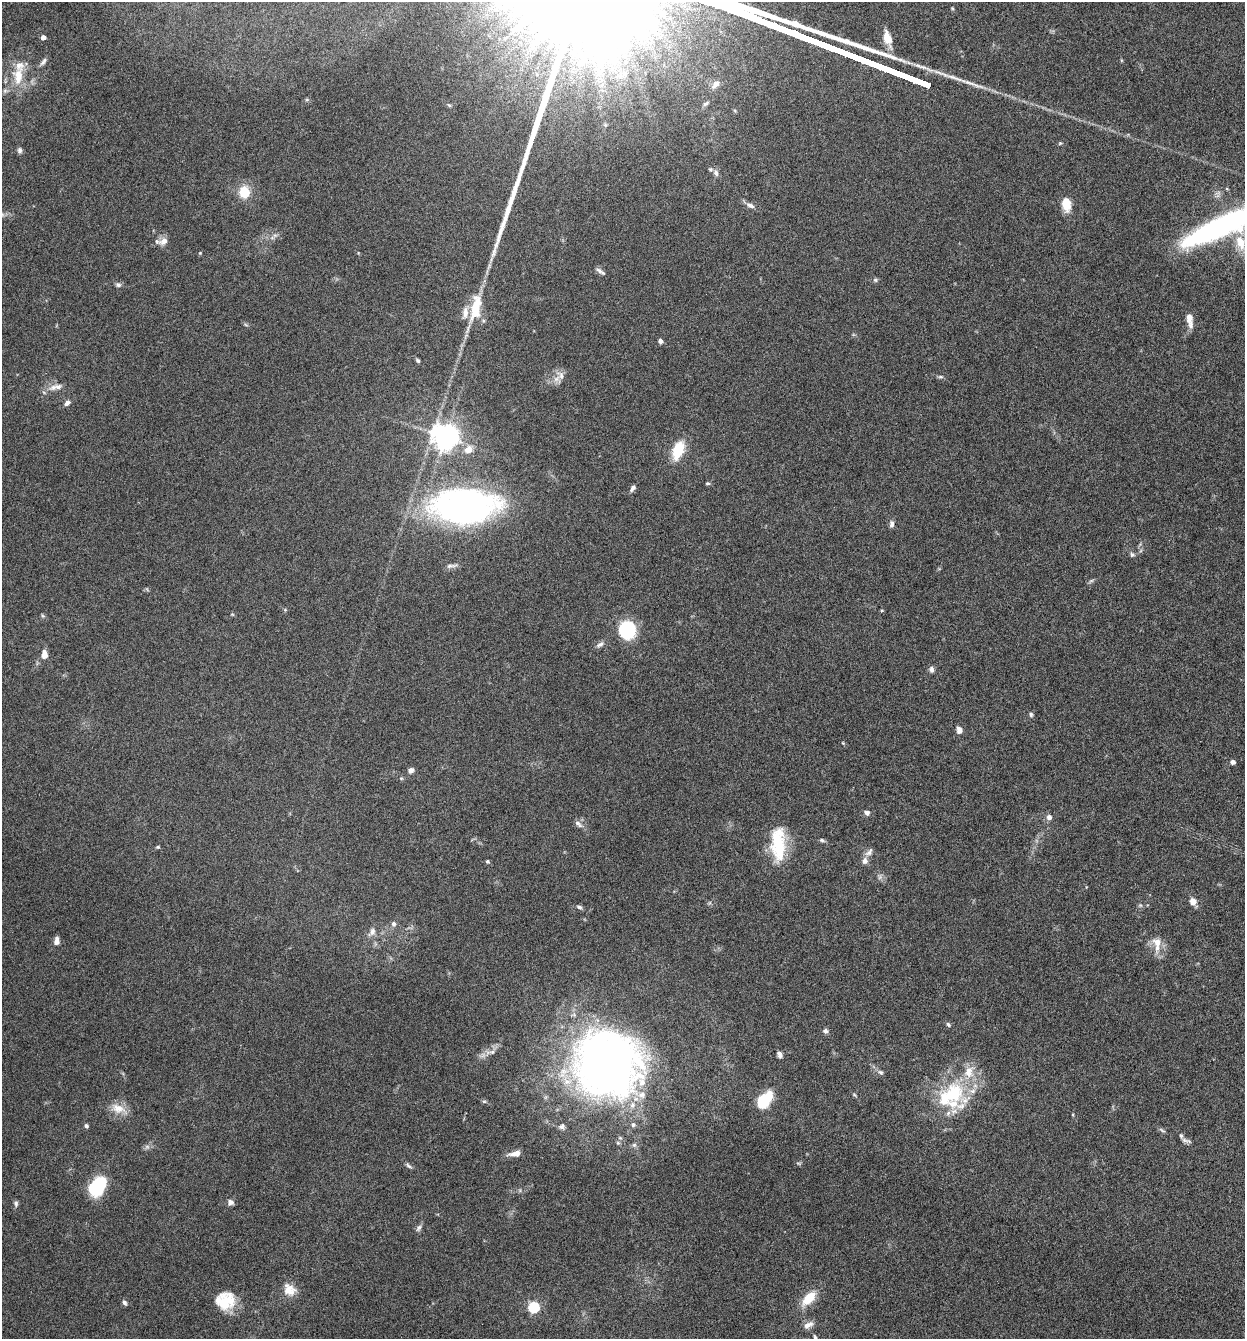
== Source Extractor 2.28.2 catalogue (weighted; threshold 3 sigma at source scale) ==
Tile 6 of 4 x 4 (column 2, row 2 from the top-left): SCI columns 1373-2615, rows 2677-4013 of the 5359 x 5349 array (HDU 1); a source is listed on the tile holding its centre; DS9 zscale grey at full resolution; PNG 1247 x 1341 px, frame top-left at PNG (2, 2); no overlay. Nothing masked; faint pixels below the display range render black.
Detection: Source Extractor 2.28.2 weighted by HDU 2 'WHT'; one run over the whole footprint, this tile lists its part. Background 0.125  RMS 0.005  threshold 0.0203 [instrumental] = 3 sigma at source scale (4.09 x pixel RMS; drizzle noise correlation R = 1.36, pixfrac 0.8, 0.05/0.05 arcsec/px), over >= 5 px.
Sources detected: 112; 1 too faint to see at this stretch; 2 inside a brighter object's white glare — not listed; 8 inside a brighter listed object's ellipse — not listed separately; the other 101 listed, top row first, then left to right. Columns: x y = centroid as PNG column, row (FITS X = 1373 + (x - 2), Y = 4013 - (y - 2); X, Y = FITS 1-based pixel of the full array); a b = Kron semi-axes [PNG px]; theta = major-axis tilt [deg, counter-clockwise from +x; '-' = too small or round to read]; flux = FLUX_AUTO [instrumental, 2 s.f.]
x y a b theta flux
952 8 5 4 - 0.48
43 37 4 4 - 2.7
505 38 8 4 45 1.2
887 38 21 9 -73 6.2
43 62 11 5 55 1.5
582 62 20 9 59 8.2
537 74 6 4 -88 0.72
623 74 18 9 43 5.7
18 76 24 13 86 11
716 84 12 7 47 3.7
5 91 6 6 - 0.96
706 103 10 5 32 1.3
449 105 6 4 -44 0.63
20 150 8 6 -89 1.2
716 173 10 6 -72 1.9
244 192 11 10 - 11
1066 204 15 9 -87 8.2
750 205 12 6 -27 2.2
1221 226 81 18 25 110
275 235 7 4 18 1.1
164 241 13 8 24 3.7
1241 243 24 13 -62 12
200 253 5 4 - 0.4
600 271 13 5 -36 1.5
875 280 7 5 14 0.85
118 285 7 6 - 1.2
475 308 32 12 78 16
1190 319 17 6 -82 4.8
246 325 6 4 -19 0.65
660 341 5 4 - 1.5
418 360 5 4 - 0.87
561 375 15 9 -56 3.1
940 377 8 4 0 0.79
58 387 13 8 6 3.1
67 403 7 5 44 1.7
445 437 8 8 - 540
468 449 9 7 27 4.8
678 450 16 9 69 17
708 483 6 4 -1 0.66
633 488 8 5 53 1.6
465 506 70 35 1 160
892 524 8 5 87 1.7
1132 554 7 6 - 1.1
451 566 17 5 8 1.7
1091 581 7 4 19 0.81
232 614 5 3 - 0.45
42 616 7 4 -45 0.65
627 630 14 13 - 37
600 644 13 6 31 1.7
44 654 9 6 -88 3.9
931 669 8 6 -79 1.5
1031 714 6 5 - 0.9
959 730 9 6 -83 2.4
843 743 5 4 - 0.44
1233 762 4 4 - 2
411 770 7 6 - 2
867 813 7 6 - 1.7
1049 817 6 6 - 2.1
578 824 12 6 -39 2
822 840 7 4 -16 0.98
778 844 41 16 -89 23
158 847 5 4 - 0.57
869 852 13 7 46 2
865 861 9 8 - 2.3
487 862 4 4 - 0.92
1193 901 9 7 -56 3.3
1140 905 6 4 -71 0.66
579 907 8 5 -16 1.1
393 924 6 6 - 1.6
372 932 13 8 58 2.9
56 941 9 5 85 2.7
1157 942 15 12 -57 5.2
948 1024 6 5 - 0.8
825 1031 7 6 - 1.3
492 1052 8 6 3 1.6
779 1055 8 5 -64 1.7
608 1064 73 69 -34 320
880 1072 8 6 -31 1.1
954 1093 36 29 -45 30
854 1095 6 4 -45 0.58
484 1101 6 4 0 0.67
761 1102 25 11 59 13
118 1108 22 12 -22 6.4
86 1126 5 5 - 0.99
562 1126 9 7 36 1.5
1162 1130 11 3 -30 0.89
1185 1140 12 6 -33 1.8
515 1153 15 7 12 4
798 1163 7 4 -1 0.65
409 1166 9 5 -38 1.1
98 1186 16 10 54 37
230 1202 8 7 - 1.7
16 1204 8 6 -84 1.1
419 1228 10 6 57 1.3
289 1290 17 14 -36 6.4
809 1298 17 9 47 11
225 1301 21 19 6 15
124 1303 7 5 -63 1.2
534 1307 5 5 - 48
808 1325 14 7 28 2.9
815 1338 8 5 -68 1.1
Isophote crosses this tile's border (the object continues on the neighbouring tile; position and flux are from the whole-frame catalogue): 3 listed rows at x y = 1221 226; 1241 243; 815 1338